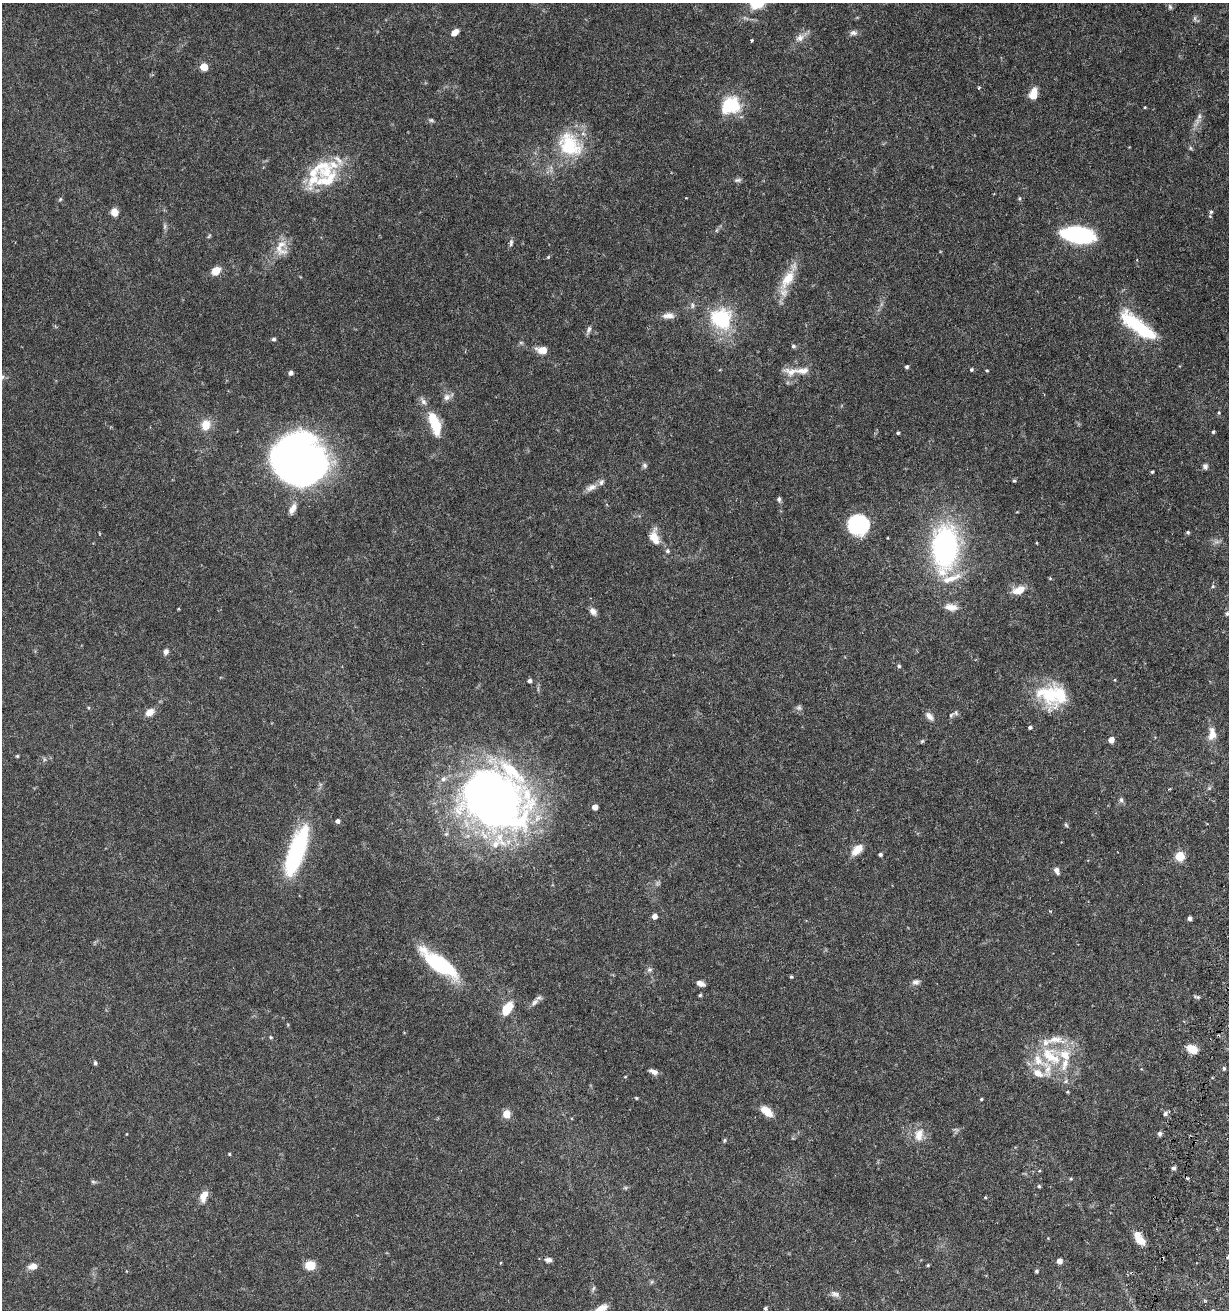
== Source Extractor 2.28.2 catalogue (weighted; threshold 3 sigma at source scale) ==
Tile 6 of 4 x 4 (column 2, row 2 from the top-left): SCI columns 1568-2794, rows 2640-3947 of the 5531 x 5284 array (HDU 1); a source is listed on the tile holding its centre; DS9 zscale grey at full resolution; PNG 1231 x 1312 px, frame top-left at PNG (2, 3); no overlay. Shown black and unused: <1% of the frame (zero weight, under 5 of 9 exposures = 3% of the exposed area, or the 3 px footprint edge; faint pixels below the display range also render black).
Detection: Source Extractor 2.28.2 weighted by HDU 2 'WHT'; one run over the whole footprint, this tile lists its part. Background 0.0301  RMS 0.0015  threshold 0.00621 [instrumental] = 3 sigma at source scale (4.09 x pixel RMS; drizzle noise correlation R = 1.36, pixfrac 0.8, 0.0396/0.0396 arcsec/px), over >= 5 px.
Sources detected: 162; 6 too faint to see at this stretch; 2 inside a brighter object's white glare — not listed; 17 inside a brighter listed object's ellipse — not listed separately; the other 137 listed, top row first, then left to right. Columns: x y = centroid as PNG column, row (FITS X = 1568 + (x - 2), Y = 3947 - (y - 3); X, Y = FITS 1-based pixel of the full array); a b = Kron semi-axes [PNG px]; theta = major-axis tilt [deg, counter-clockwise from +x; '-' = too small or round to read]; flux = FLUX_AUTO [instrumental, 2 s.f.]
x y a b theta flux
1170 7 7 5 -74 0.29
455 32 8 5 40 1.1
853 33 10 7 2 0.49
800 38 13 9 32 1.1
752 40 3 3 - 0.14
204 67 5 5 - 3.6
979 88 5 4 - 0.16
1033 94 10 6 75 2.5
730 105 20 17 22 6.5
1145 107 4 3 - 0.12
431 120 7 5 -15 0.26
1197 122 17 6 64 0.95
569 145 35 26 -49 7.9
327 178 38 29 68 7
738 180 11 5 6 0.36
1019 198 5 3 - 0.16
60 199 6 5 - 0.2
114 212 8 7 - 1.3
1211 212 6 5 - 0.29
1078 235 29 14 -8 18
209 236 7 4 46 0.17
511 243 11 5 84 0.37
281 244 32 12 -62 2.2
548 257 6 4 45 0.15
216 271 8 6 42 2.4
788 278 40 12 61 3.5
692 305 9 4 -90 0.31
668 316 16 8 1 0.91
721 318 29 26 -30 8.7
1138 326 45 13 -37 9.4
589 330 12 5 69 0.41
274 339 5 5 - 0.27
793 346 6 5 - 0.26
542 350 9 6 -5 1.8
907 367 4 4 - 0.3
971 370 4 4 - 0.24
987 370 4 3 - 0.16
791 372 24 12 -8 1.7
291 373 6 6 - 0.43
447 397 11 8 47 0.7
423 402 10 7 -56 0.59
1219 413 5 4 - 0.19
206 425 13 11 70 2
436 425 17 10 -74 4.6
1213 432 4 4 - 0.21
898 433 4 3 - 0.22
300 461 47 41 -41 83
644 465 7 6 - 0.35
1205 466 8 6 -70 0.38
1152 472 4 3 - 0.18
1014 481 4 4 - 0.19
591 487 16 8 25 0.94
779 499 7 5 83 0.32
292 509 15 8 63 0.98
859 521 26 16 51 9.7
1188 532 4 4 - 0.24
654 538 19 10 -74 1.9
1217 542 9 4 8 0.42
1037 543 4 3 - 0.1
945 547 40 23 87 31
667 551 6 5 - 0.26
1213 586 5 5 - 0.2
1019 590 16 9 20 1.8
951 607 17 9 -8 1.3
593 611 9 7 -51 0.72
1227 614 7 5 88 0.33
166 652 8 6 69 0.46
899 666 5 5 - 0.27
1115 680 4 3 - 0.11
530 681 4 4 - 0.44
1050 694 34 26 -23 7.6
149 712 10 7 35 1.2
951 715 12 5 44 0.4
929 716 13 7 -47 0.73
1030 727 5 4 - 0.29
1212 734 18 10 86 1.6
1111 740 5 5 - 1.1
922 741 6 5 - 0.19
17 756 4 4 - 0.14
1209 788 6 5 - 0.23
493 800 67 53 -28 96
1121 800 7 6 - 0.34
595 807 5 4 - 1
337 821 4 4 - 0.45
1066 825 7 4 -45 0.2
857 850 16 9 44 1.7
296 852 55 16 71 17
880 854 4 4 - 0.33
1180 856 5 5 - 7.6
1056 871 8 5 -68 0.74
655 916 5 4 - 0.91
1189 918 4 4 - 0.49
439 964 41 14 -36 12
650 970 7 7 - 0.38
791 977 4 3 - 0.18
916 982 10 7 2 0.51
700 983 8 5 -22 0.81
700 995 4 4 - 0.21
1197 997 7 4 -10 0.25
535 1002 15 6 43 0.68
507 1009 17 9 57 2.7
271 1037 5 4 - 0.15
1192 1049 10 7 -28 2.5
1051 1056 33 21 -40 7.2
95 1063 6 4 -73 0.26
1224 1068 5 4 - 0.23
653 1072 10 5 -22 0.72
1038 1073 17 10 -29 1.7
1067 1092 4 3 - 0.16
636 1098 4 4 - 0.14
981 1099 4 3 - 0.15
766 1111 15 9 -40 1.9
1165 1113 6 5 - 0.42
507 1114 9 8 - 1.4
127 1134 4 2 - 0.084
1159 1134 5 5 - 0.41
919 1135 19 12 77 1.9
724 1140 5 4 - 0.21
229 1154 4 3 - 0.14
1174 1168 5 4 - 0.38
1071 1179 4 4 - 0.16
93 1182 7 5 -8 0.23
1039 1186 5 4 - 0.19
204 1196 13 8 68 1.4
985 1197 4 3 - 0.15
1141 1241 11 7 -21 1.5
1228 1257 5 3 - 0.18
548 1260 9 6 -8 0.53
1059 1261 4 4 - 0.94
310 1265 9 8 - 2.4
928 1265 4 3 - 0.16
33 1266 9 6 13 1.2
1036 1271 4 4 - 0.25
593 1288 8 4 70 0.27
835 1294 13 7 -23 0.65
765 1308 4 4 - 0.24
601 1309 17 7 28 1.5
Isophote crosses this tile's border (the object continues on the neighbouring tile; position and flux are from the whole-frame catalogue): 1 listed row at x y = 601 1309